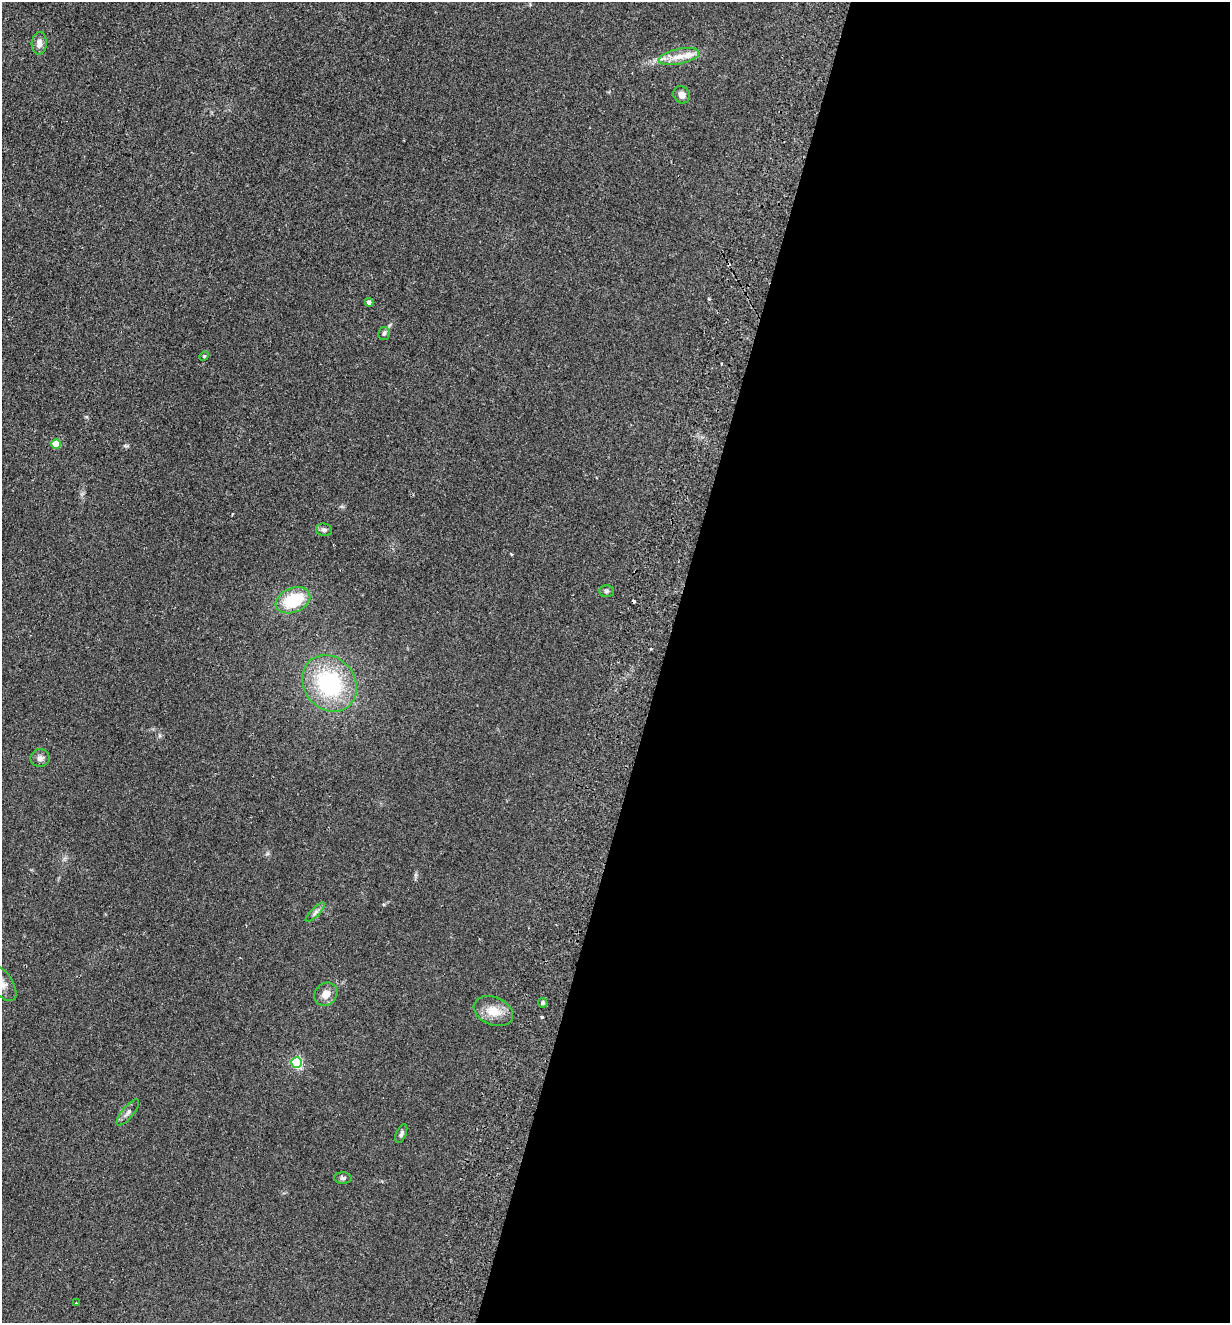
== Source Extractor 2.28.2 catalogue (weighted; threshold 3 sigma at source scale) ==
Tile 12 of 4 x 4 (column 4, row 3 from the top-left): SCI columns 3998-5225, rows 1342-2662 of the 5410 x 5325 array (HDU 1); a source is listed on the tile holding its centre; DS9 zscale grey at full resolution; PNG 1232 x 1325 px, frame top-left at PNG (2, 2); each listed source drawn as its Kron ellipse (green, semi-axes under 4 px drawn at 4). Shown black and unused: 46% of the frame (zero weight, under 2 of 3 exposures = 3% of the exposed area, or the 3 px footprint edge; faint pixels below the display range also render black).
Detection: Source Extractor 2.28.2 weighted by HDU 2 'WHT'; one run over the whole footprint, this tile lists its part. Background 0.133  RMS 0.01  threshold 0.0471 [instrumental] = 3 sigma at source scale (4.5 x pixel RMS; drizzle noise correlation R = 1.50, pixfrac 1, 0.05/0.05 arcsec/px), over >= 5 px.
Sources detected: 25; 2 cosmic-ray / hot-pixel residue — neither listed nor drawn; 1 inside a brighter listed object's ellipse — not listed separately; the other 22 listed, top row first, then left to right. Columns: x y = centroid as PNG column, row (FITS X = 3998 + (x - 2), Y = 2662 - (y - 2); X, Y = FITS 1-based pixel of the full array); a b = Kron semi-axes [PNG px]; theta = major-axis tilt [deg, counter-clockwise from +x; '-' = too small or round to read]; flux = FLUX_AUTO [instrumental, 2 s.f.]
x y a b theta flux
39 43 11 7 86 6.2
679 57 20 7 12 13
682 95 9 8 - 5.4
369 302 4 4 - 4
384 334 6 5 - 2.4
204 356 5 4 - 1.2
56 444 5 4 - 27
324 530 8 6 -9 2.8
606 591 7 5 1 2.2
293 600 18 12 22 43
330 683 30 25 -52 100
40 758 9 9 - 4.2
315 912 13 3 45 2.7
2 983 20 10 -55 9
326 994 12 10 47 9.6
543 1003 5 4 - 1.9
493 1011 20 14 -22 17
297 1062 5 5 - 110
128 1112 16 6 50 4.2
401 1134 10 5 66 2.5
343 1178 9 5 -2 2.3
76 1303 3 2 - 1
Isophote crosses this tile's border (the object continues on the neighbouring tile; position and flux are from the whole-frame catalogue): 1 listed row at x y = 2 983